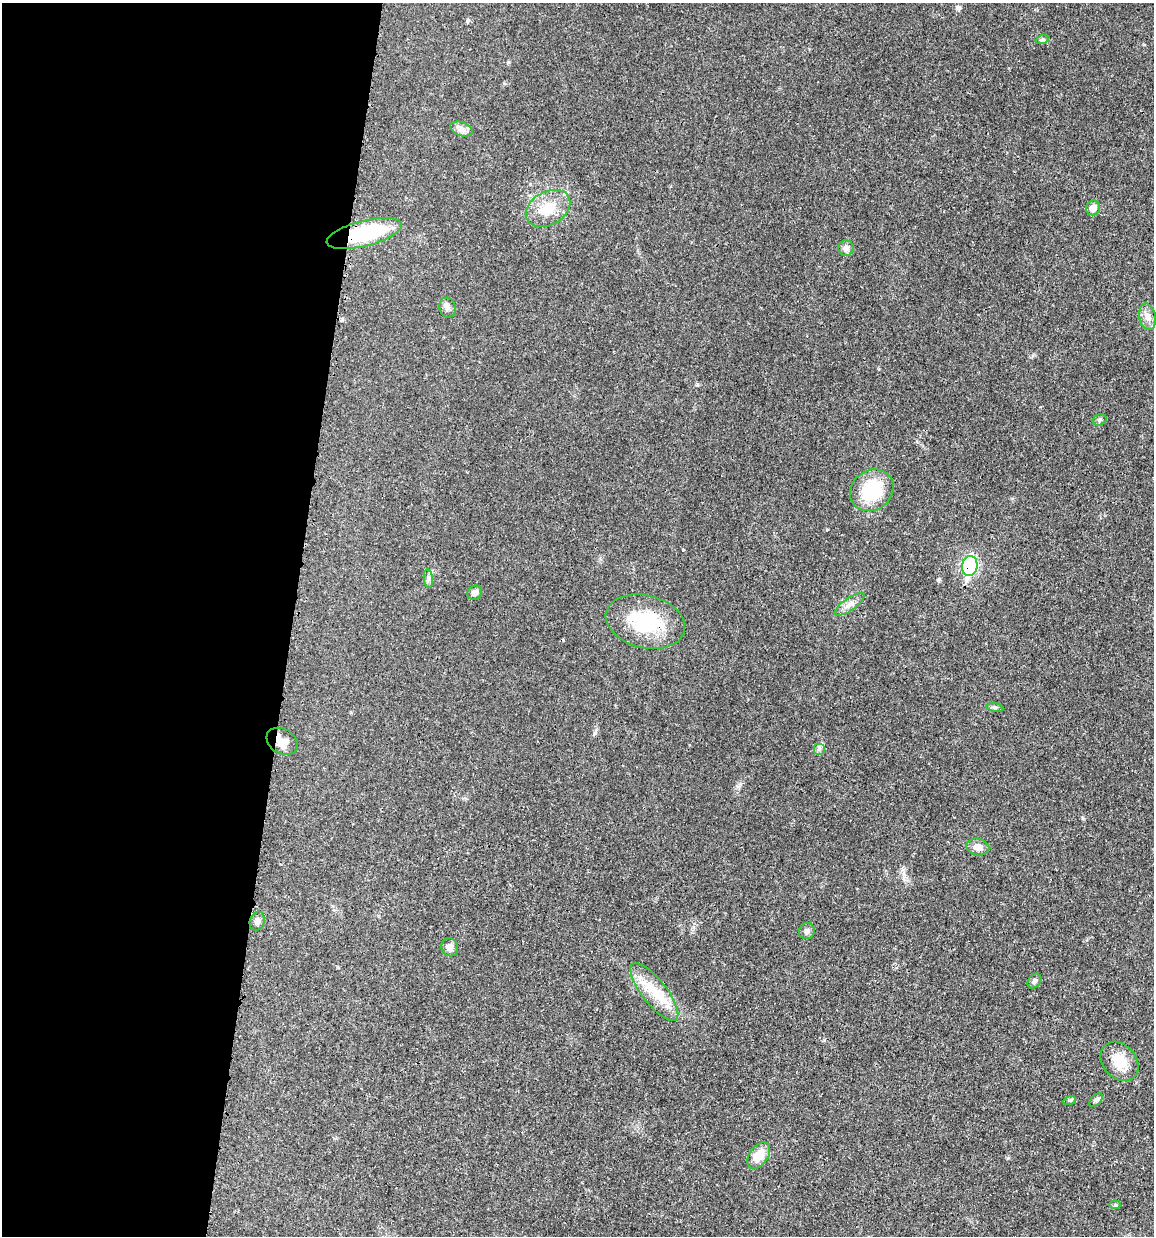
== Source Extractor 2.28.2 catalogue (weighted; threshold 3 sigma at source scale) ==
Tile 5 of 4 x 4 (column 1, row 2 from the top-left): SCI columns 247-1398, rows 2477-3710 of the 4983 x 4952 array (HDU 1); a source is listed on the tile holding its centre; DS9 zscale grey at full resolution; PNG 1156 x 1238 px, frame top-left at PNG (2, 3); each listed source drawn as its Kron ellipse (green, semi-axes under 4 px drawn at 4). Shown black and unused: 25% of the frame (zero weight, under 3 of 4 exposures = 1% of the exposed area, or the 3 px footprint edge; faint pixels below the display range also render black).
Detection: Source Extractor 2.28.2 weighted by HDU 2 'WHT'; one run over the whole footprint, this tile lists its part. Background 0.0209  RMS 0.0023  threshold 0.0103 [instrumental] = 3 sigma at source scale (4.5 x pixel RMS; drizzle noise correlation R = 1.50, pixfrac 1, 0.05/0.05 arcsec/px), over >= 5 px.
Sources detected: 31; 2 cosmic-ray / hot-pixel residue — neither listed nor drawn; the other 29 listed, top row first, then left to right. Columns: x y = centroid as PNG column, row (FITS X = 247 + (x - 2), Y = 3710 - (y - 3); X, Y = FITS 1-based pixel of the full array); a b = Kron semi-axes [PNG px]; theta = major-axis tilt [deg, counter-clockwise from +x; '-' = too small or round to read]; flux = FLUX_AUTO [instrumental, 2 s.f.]
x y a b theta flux
1042 40 7 4 18 0.39
461 129 12 7 -18 1.1
548 208 24 16 29 5.3
1093 208 7 7 - 2.1
364 233 38 12 14 18
846 248 8 8 - 1
447 308 10 8 -69 0.88
1147 317 13 8 -78 1.6
1100 420 7 5 23 0.44
872 490 23 19 37 12
970 566 10 7 80 35
428 579 9 4 -82 0.65
475 593 7 7 - 0.95
850 604 17 6 35 1.5
645 622 40 26 -14 14
995 707 8 4 -9 0.46
282 741 17 12 -31 2.6
819 749 6 6 - 0.49
978 847 11 8 -13 2.1
257 921 9 7 72 1
807 931 8 7 - 0.74
450 947 9 8 - 1.1
1034 981 8 6 55 0.67
654 992 35 12 -52 6.5
1119 1061 22 16 -49 5.2
1070 1100 6 4 18 0.33
1096 1100 8 5 45 0.53
759 1156 15 9 54 3.8
1115 1205 6 4 0 0.31
Overlapping masked pixels (flux is a lower limit): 4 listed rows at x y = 364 233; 970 566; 645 622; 282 741
Unlisted compact peaks at least as high as the median listed source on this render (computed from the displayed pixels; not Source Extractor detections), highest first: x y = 467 21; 595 733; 738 787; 824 1040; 1082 818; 1008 1158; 697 384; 827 529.